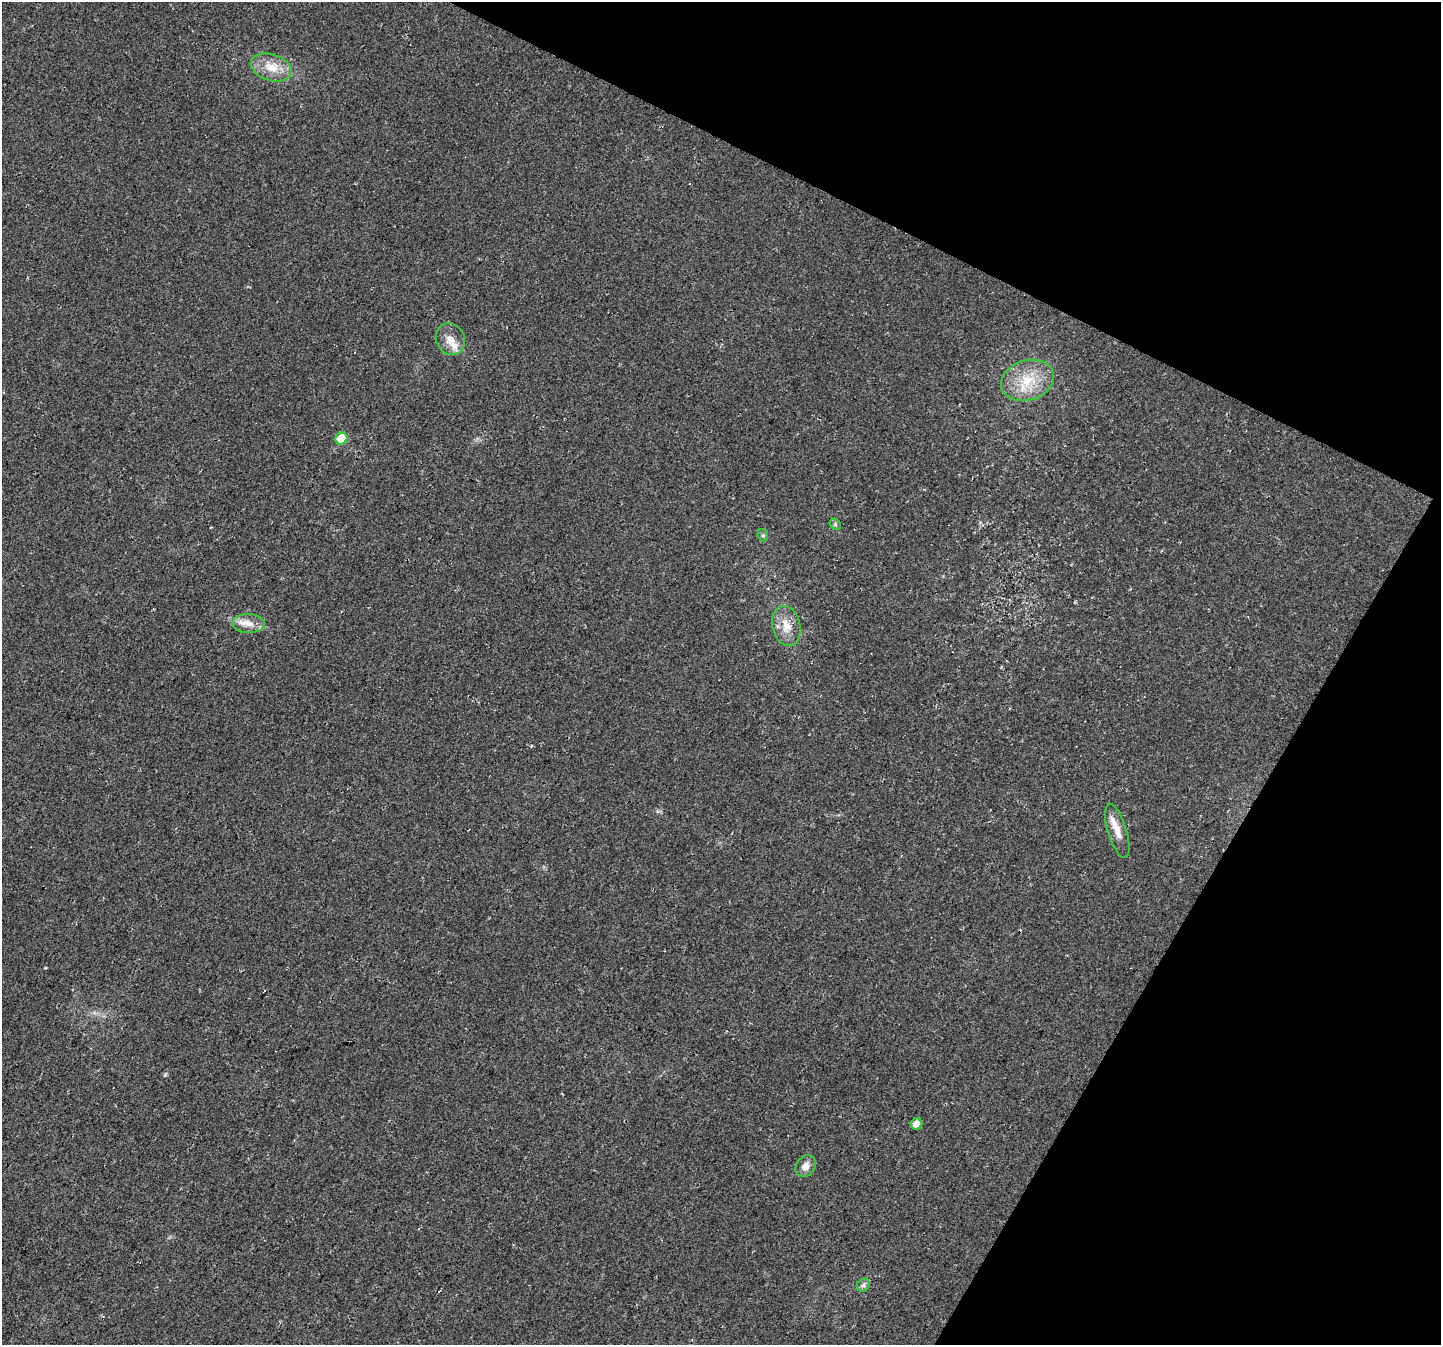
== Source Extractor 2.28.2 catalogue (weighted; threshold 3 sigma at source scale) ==
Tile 8 of 4 x 4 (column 4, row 2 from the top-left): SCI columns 4348-5786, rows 2940-4282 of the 5830 x 5942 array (HDU 1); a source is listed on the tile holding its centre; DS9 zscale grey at full resolution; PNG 1443 x 1347 px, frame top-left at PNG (2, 2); each listed source drawn as its Kron ellipse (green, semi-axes under 4 px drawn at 4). Shown black and unused: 24% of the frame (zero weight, under 3 of 4 exposures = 5% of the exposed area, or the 3 px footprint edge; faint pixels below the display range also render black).
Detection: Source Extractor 2.28.2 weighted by HDU 2 'WHT'; one run over the whole footprint, this tile lists its part. Background 0.023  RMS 0.0072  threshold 0.0325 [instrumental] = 3 sigma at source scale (4.5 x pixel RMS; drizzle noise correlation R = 1.50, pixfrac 1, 0.0396/0.0396 arcsec/px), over >= 5 px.
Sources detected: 15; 2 cosmic-ray / hot-pixel residue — neither listed nor drawn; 1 inside a brighter listed object's ellipse — not listed separately; the other 12 listed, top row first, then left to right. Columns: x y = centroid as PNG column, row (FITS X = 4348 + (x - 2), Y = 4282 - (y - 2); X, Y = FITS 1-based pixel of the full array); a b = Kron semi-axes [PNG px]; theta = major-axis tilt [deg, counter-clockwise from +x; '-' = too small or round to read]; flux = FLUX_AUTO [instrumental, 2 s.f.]
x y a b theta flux
271 67 21 13 -17 14
450 339 16 14 -62 8.1
1027 380 27 20 18 25
341 439 6 6 - 29
835 524 6 5 - 1.4
763 535 6 5 - 1.2
248 624 16 9 -1 7.4
786 626 20 14 -76 12
1117 831 28 9 -73 10
916 1124 6 5 - 6.7
806 1166 11 9 53 5.1
863 1285 7 5 44 1.9